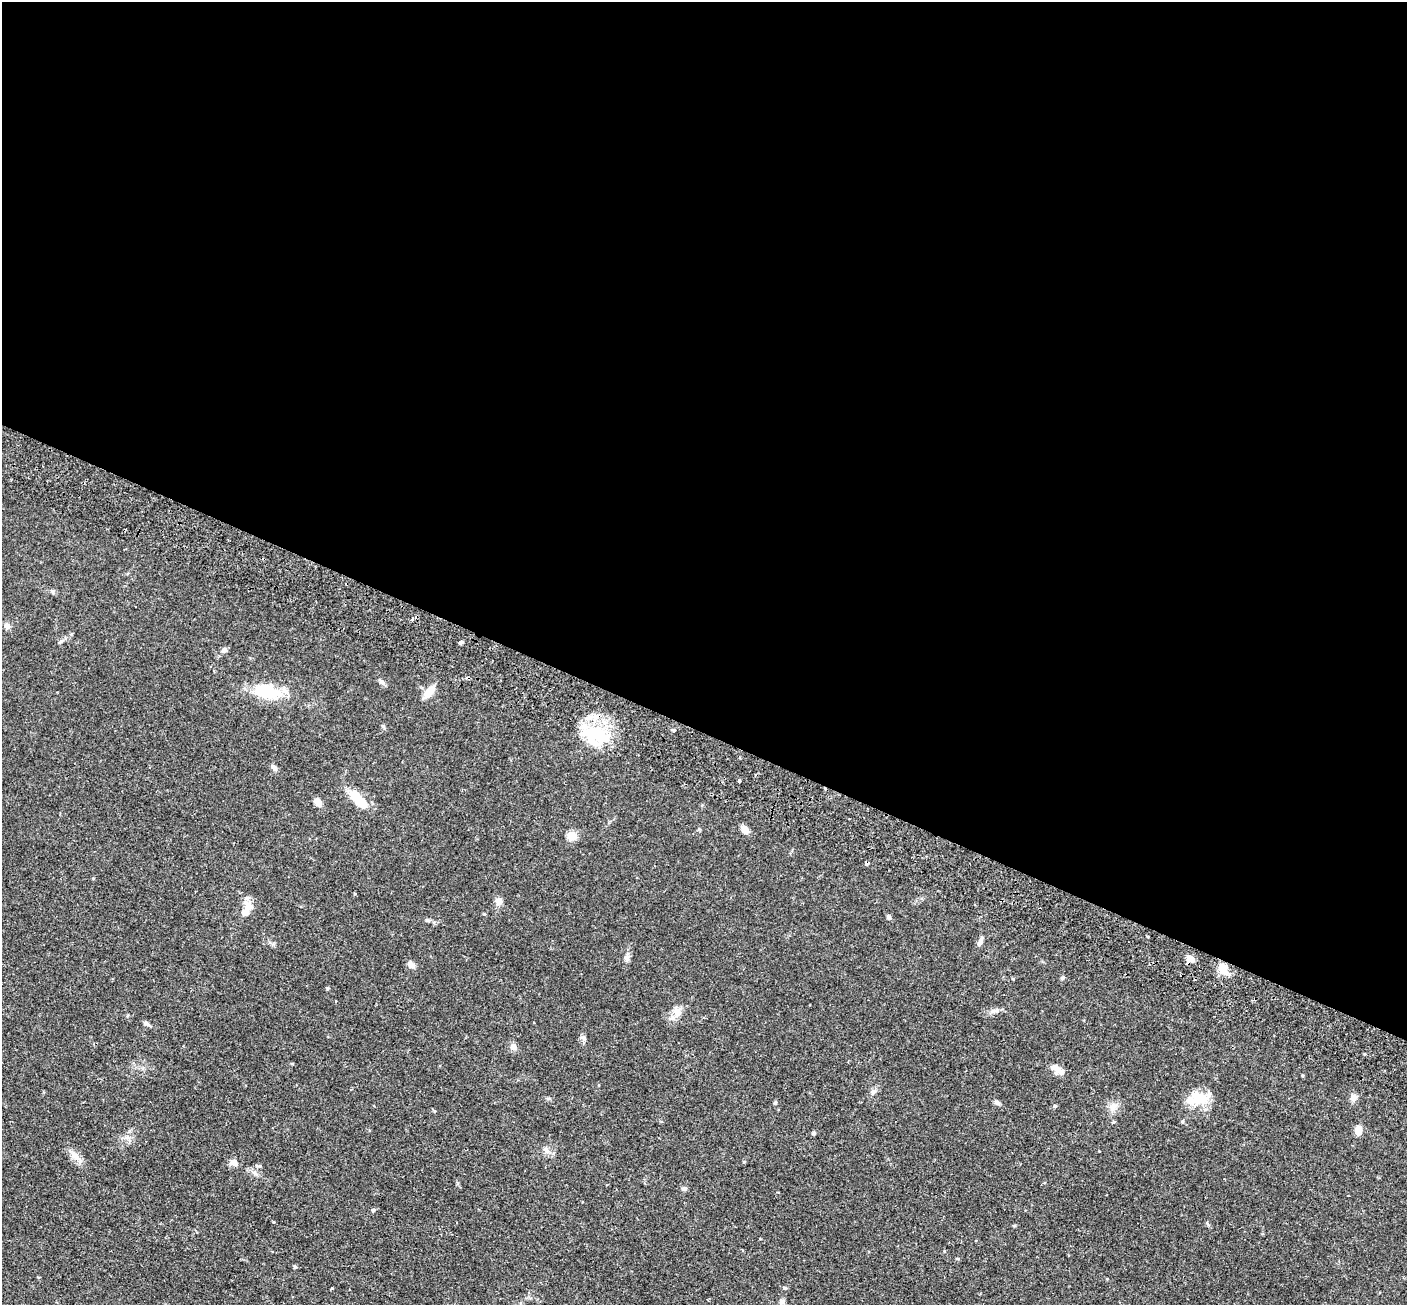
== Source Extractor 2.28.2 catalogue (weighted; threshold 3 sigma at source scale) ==
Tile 3 of 4 x 4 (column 3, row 1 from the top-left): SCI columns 2836-4240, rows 4239-5541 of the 5673 x 5737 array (HDU 1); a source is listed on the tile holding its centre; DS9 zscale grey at full resolution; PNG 1409 x 1307 px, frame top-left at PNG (2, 2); no overlay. Shown black and unused: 56% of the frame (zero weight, under 2 of 3 exposures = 3% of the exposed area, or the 3 px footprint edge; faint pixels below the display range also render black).
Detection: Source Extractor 2.28.2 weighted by HDU 2 'WHT'; one run over the whole footprint, this tile lists its part. Background 0.0783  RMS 0.0051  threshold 0.0229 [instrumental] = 3 sigma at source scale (4.5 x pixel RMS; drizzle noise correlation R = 1.50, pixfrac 1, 0.05/0.05 arcsec/px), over >= 5 px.
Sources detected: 59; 1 cosmic-ray / hot-pixel residue — not listed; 3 inside a brighter listed object's ellipse — not listed separately; the other 55 listed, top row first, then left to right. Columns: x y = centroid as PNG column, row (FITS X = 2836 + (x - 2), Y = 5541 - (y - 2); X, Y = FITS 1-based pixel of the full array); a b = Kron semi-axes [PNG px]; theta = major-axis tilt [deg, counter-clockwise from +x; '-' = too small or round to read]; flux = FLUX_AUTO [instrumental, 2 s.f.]
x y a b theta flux
52 591 5 5 - 0.76
412 618 5 4 - 0.94
7 626 9 7 -47 1.7
60 642 10 3 32 0.86
461 642 5 4 - 0.88
224 650 7 6 - 1.5
382 681 9 6 -39 1.3
267 691 33 17 -16 19
429 692 15 8 52 5.8
674 730 5 4 - 0.72
595 734 34 23 8 26
274 768 10 5 -51 1.4
739 781 3 3 - 0.88
358 799 25 10 -49 13
318 802 9 7 -44 2.9
745 830 9 7 -64 3.2
572 836 5 5 - 21
499 901 8 7 - 2.8
248 906 13 11 -75 4.7
889 917 7 5 -69 0.79
427 920 6 5 - 0.85
980 941 17 5 64 1.8
627 958 9 7 80 1.7
1191 958 10 6 -24 3.9
411 965 9 6 -30 2.3
1223 969 15 11 -64 5.7
1063 978 5 5 - 0.89
1013 979 3 3 - 0.38
327 988 4 4 - 0.63
996 1011 9 4 9 1.4
677 1012 13 9 51 3.8
146 1023 10 4 -30 1.2
583 1037 7 4 -18 0.83
513 1047 9 8 - 2.2
1055 1067 17 9 -44 3.3
873 1092 7 6 - 1.3
1199 1097 26 14 -21 12
1354 1097 10 9 - 2
997 1102 7 5 -25 1.4
775 1103 5 4 - 0.68
1055 1106 5 4 - 0.6
1114 1107 12 7 46 2.8
1182 1121 5 4 - 0.58
1113 1122 4 4 - 0.55
1358 1130 9 7 86 4.7
814 1133 5 4 - 0.78
546 1150 10 6 -53 1.8
75 1156 14 7 -41 3.4
233 1162 9 8 - 2
744 1162 4 4 - 0.51
684 1189 8 5 -5 0.98
373 1210 5 4 - 0.77
295 1267 4 3 - 0.84
332 1288 3 3 - 0.74
785 1288 6 3 -18 0.59
Unlisted compact peaks at least as high as the median listed source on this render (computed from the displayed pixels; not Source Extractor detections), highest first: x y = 260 1166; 434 1111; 383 726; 355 894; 292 1064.